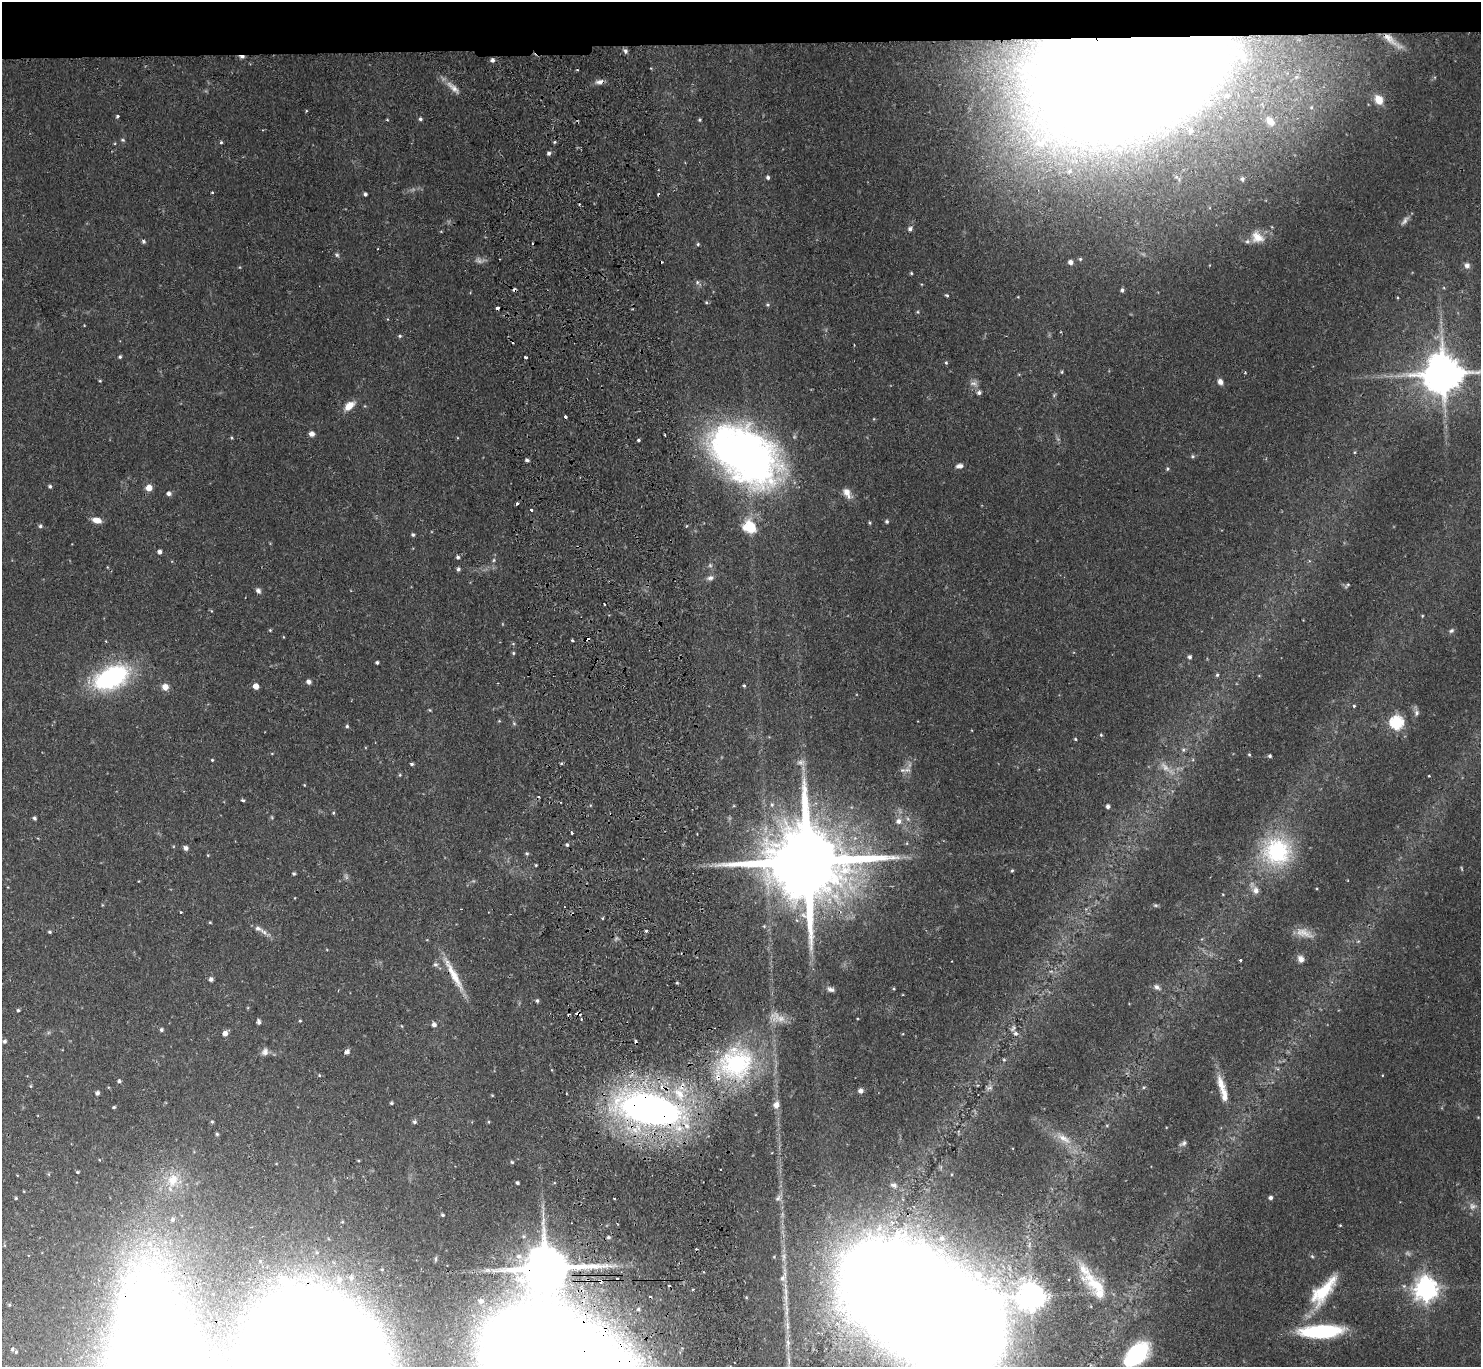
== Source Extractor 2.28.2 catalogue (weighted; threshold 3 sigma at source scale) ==
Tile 2 of 3 x 3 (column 2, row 1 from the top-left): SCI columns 1536-3014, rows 2931-4295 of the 4550 x 4427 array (HDU 1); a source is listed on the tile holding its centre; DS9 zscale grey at full resolution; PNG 1483 x 1369 px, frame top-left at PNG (2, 2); no overlay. Shown black and unused: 3% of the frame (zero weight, under 2 of 3 exposures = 3% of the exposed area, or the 3 px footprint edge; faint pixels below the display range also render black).
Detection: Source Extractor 2.28.2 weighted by HDU 2 'WHT'; one run over the whole footprint, this tile lists its part. Background 0.0617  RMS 0.0052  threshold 0.0233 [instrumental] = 3 sigma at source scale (4.5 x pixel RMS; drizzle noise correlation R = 1.50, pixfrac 1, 0.05/0.05 arcsec/px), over >= 5 px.
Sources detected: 251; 9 too faint to see at this stretch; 1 inside a brighter object's white glare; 19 cosmic-ray / hot-pixel residue — not listed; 7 inside a brighter listed object's ellipse — not listed separately; the other 215 listed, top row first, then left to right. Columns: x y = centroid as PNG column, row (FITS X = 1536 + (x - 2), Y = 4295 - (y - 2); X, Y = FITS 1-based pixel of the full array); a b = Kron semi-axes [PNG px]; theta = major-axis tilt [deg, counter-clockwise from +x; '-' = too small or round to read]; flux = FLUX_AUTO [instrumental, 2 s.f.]
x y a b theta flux
1389 39 26 8 -40 6.9
625 51 6 5 - 1.4
492 60 5 4 - 1.6
1134 66 87 50 17 8000
599 82 11 6 11 2.5
453 88 25 7 -42 4.6
1379 100 9 7 -62 7
117 116 4 3 - 0.9
420 119 4 4 - 1
387 120 4 3 - 0.44
700 120 5 4 - 0.66
1270 121 15 9 -47 6.3
1190 130 16 12 -60 8.2
122 140 6 4 -19 0.73
221 142 4 4 - 0.71
549 153 5 4 - 1.2
1069 171 8 6 16 1.7
768 177 5 4 - 1.2
1242 179 4 4 - 1.2
212 192 4 2 - 0.4
365 194 4 3 - 1.1
910 229 6 5 - 1.8
1257 237 18 14 -33 7.7
143 241 5 5 - 1.1
698 244 4 4 - 0.69
337 255 6 5 - 1.1
1080 259 5 5 - 0.7
1070 262 5 5 - 1.9
1467 265 9 8 - 2.2
911 273 3 3 - 0.65
697 282 6 5 - 0.97
1122 290 5 4 - 1.3
947 295 5 3 - 0.71
706 302 5 4 - 0.64
768 305 6 5 - 0.82
918 312 5 3 - 0.56
400 336 5 4 - 0.76
120 357 4 4 - 0.81
526 357 3 3 - 1.7
946 363 4 4 - 0.63
1062 372 5 4 - 0.62
1443 374 12 11 - 1900
100 381 4 3 - 0.53
1220 382 7 6 - 2.5
974 383 12 7 -16 2.3
979 393 5 5 - 1.5
1054 395 6 4 48 0.67
349 406 13 8 38 6.4
312 434 5 5 - 2.8
231 438 5 4 - 0.59
638 440 3 3 - 0.98
745 455 85 53 -36 270
1192 456 6 5 - 0.91
527 460 4 3 - 1.3
959 466 9 6 5 2.2
1168 469 5 5 - 0.82
50 486 4 4 - 1
149 488 6 6 - 5.2
169 493 5 5 - 1.7
847 493 16 8 -56 4.4
517 504 4 3 - 1.1
531 510 3 3 - 1.5
97 520 11 6 -15 4.2
887 521 5 4 - 0.96
870 523 4 4 - 0.62
40 526 5 5 - 0.99
750 527 16 14 -37 16
413 535 5 4 - 0.83
159 552 5 4 - 1.9
458 557 5 4 - 1
494 560 5 5 - 0.76
710 565 6 5 - 1.1
458 569 5 4 - 1.1
710 578 11 7 17 2.1
1347 585 10 4 38 0.83
258 591 8 6 -55 1.6
1422 616 4 4 - 0.51
270 630 4 4 - 0.54
1451 631 8 6 32 1.2
588 639 4 3 - 1.7
572 640 3 3 - 0.92
513 653 5 4 - 0.64
1190 657 5 4 - 1.3
377 662 4 3 - 0.98
1217 675 5 4 - 0.81
111 677 31 17 25 86
308 682 5 5 - 1.8
256 686 5 4 - 4.6
744 686 4 3 - 0.64
165 687 7 7 - 4.4
1354 706 4 3 - 0.8
430 710 4 4 - 0.56
1416 713 8 7 - 1.7
1396 722 6 6 - 79
514 723 5 5 - 0.77
347 726 4 4 - 0.8
1101 735 5 5 - 0.68
1075 739 4 3 - 0.56
1183 750 6 5 - 0.93
1249 754 4 4 - 0.61
1270 756 4 4 - 0.9
212 760 4 3 - 0.54
561 763 5 3 - 0.59
412 764 4 3 - 0.9
907 770 11 8 7 3
400 775 5 4 - 0.6
1429 776 3 2 - 0.41
304 785 4 3 - 0.41
243 800 4 3 - 1
772 805 7 5 89 1.1
1108 806 4 4 - 1.6
333 813 5 4 - 0.6
34 818 4 4 - 1.1
908 819 6 4 -71 0.95
899 821 9 8 - 2.9
572 833 3 3 - 0.97
567 845 5 4 - 0.84
186 848 6 5 - 1.9
1277 851 37 36 - 53
527 853 5 5 - 0.85
208 855 4 3 - 0.42
807 861 28 19 1 10000
536 865 3 3 - 0.54
1462 868 6 3 -71 0.57
1012 870 4 3 - 0.64
294 873 4 3 - 0.86
1255 890 11 8 -76 3.3
1156 905 6 5 - 0.86
180 912 3 3 - 1.1
603 918 5 3 - 0.49
646 931 3 3 - 0.85
50 932 4 4 - 0.82
264 932 23 6 -33 3.3
1301 959 9 7 -65 2.8
1240 960 3 3 - 2.3
435 964 7 6 - 1.3
453 974 51 8 -61 12
211 979 5 5 - 1.9
677 983 4 3 - 0.59
1157 987 10 6 -39 2
831 989 10 6 -19 2
537 1001 4 4 - 0.95
18 1010 4 3 - 0.9
579 1014 7 3 -21 1.5
777 1017 25 11 -21 6.1
581 1019 3 3 - 0.74
300 1021 4 3 - 0.51
259 1022 5 3 - 1.7
434 1025 6 5 - 2.1
402 1026 5 3 - 0.44
161 1030 5 5 - 1.1
225 1033 5 5 - 2.9
1015 1033 8 7 - 1.8
4 1041 5 4 - 1.1
265 1052 10 8 68 2.3
347 1052 6 5 - 2.1
1004 1060 4 4 - 0.58
736 1063 45 43 47 75
319 1075 4 4 - 0.55
1382 1075 4 2 - 0.39
119 1081 4 4 - 1.1
1221 1085 27 9 -75 7.7
31 1086 5 3 - 0.6
1144 1087 5 4 - 0.66
861 1091 5 5 - 2.2
97 1093 4 4 - 1.8
679 1094 22 13 -50 17
492 1095 4 3 - 0.46
391 1103 4 4 - 0.7
776 1105 8 7 - 3.7
114 1107 4 3 - 0.69
650 1109 48 22 -13 340
212 1122 4 4 - 0.72
414 1122 5 5 - 1.2
489 1122 5 3 - 0.49
217 1134 4 4 - 0.67
1064 1138 26 9 -32 8.4
1183 1143 10 5 30 1.4
512 1162 5 4 - 0.62
77 1172 4 3 - 0.63
49 1174 5 4 - 0.55
173 1180 16 13 71 11
517 1183 3 3 - 0.94
894 1185 10 6 -20 1.8
1271 1197 4 4 - 1.5
16 1198 4 3 - 0.63
778 1198 9 8 - 1.9
443 1215 5 4 - 0.81
172 1219 7 6 - 1.5
1340 1225 4 3 - 0.46
608 1237 4 3 - 0.82
942 1238 7 6 - 1.8
149 1244 10 9 - 4.3
519 1256 9 8 - 3.7
1312 1256 5 4 - 0.7
435 1259 7 4 87 0.84
351 1278 10 8 -80 4.2
782 1278 11 7 47 2.1
284 1280 18 11 -19 8.8
339 1280 11 10 - 6.2
601 1280 5 3 - 8.7
1095 1283 45 16 -37 20
1426 1288 8 8 - 450
1323 1291 43 16 50 24
1032 1296 8 8 - 670
481 1301 7 7 - 2.2
9 1305 5 4 - 0.63
923 1307 88 46 -33 8400
638 1309 5 5 - 1
1321 1331 38 11 2 54
788 1343 13 6 89 2.6
12 1349 5 4 - 0.83
16 1352 3 3 - 0.58
1137 1354 25 15 45 50
559 1365 78 49 -27 7500
Overlapping masked pixels (flux is a lower limit): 11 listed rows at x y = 1134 66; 745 455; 588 639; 807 861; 453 974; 579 1014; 679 1094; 650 1109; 601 1280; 923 1307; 559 1365
Isophote crosses this tile's border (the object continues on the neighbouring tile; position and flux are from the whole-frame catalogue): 4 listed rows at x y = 1443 374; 923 1307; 1137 1354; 559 1365